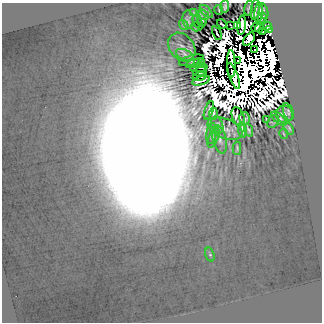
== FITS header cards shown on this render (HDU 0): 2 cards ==
NAXIS1  =                  320
NAXIS2  =                  320

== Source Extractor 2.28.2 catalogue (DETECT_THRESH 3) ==
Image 320 x 320 px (HDU 0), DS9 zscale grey, 1 PNG px = 1 image px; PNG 324 x 324 px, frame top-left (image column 1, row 320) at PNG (2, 3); each listed source drawn as its Kron ellipse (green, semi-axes under 4 px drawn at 4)
Background 2.16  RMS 2.8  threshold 8.27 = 3 sigma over >= 5 px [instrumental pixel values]
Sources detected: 73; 14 with non-positive FLUX_AUTO (blend fragments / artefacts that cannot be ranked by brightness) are neither listed nor drawn; the other 59 listed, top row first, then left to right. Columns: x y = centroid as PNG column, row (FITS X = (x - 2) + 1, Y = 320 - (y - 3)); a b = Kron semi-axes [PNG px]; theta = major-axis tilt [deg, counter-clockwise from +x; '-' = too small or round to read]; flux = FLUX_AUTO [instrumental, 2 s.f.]
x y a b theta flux
225 7 6 3 84 390
249 8 7 3 76 250
255 9 11 3 82 510
219 10 5 2 - 200
206 11 8 2 -43 330
264 11 8 2 -77 230
259 12 9 3 83 210
194 13 4 2 - 220
203 14 6 4 -44 380
262 18 5 2 - 240
202 19 7 2 -69 110
188 20 9 5 -81 560
198 22 8 2 -60 330
222 24 5 2 - 58
184 25 5 3 - 490
231 25 4 2 - 110
242 25 10 3 84 810
238 26 4 3 - 95
268 26 4 4 - 340
195 27 5 2 - 310
256 27 5 3 - 110
259 28 4 3 - 620
270 29 4 2 - 490
263 31 4 2 - 12
217 33 7 2 -66 310
249 39 8 4 49 5100
182 47 16 12 -50 1700
254 50 2 2 - 14000
185 55 10 5 -23 750
191 60 13 5 15 43
237 61 3 2 - 14000
200 62 5 4 - 430
193 64 7 3 11 620
231 64 14 4 -88 50000
199 68 9 2 6 370
200 72 7 3 15 510
200 76 7 2 16 340
233 76 14 4 -70 52000
201 81 9 2 16 810
209 110 9 4 70 510
288 112 9 5 -73 640
213 114 6 2 90 570
284 114 8 8 - 740
238 116 9 6 -68 480
244 118 6 5 - 610
266 119 4 2 - 150
279 119 9 4 -39 790
273 121 7 5 56 250
217 125 9 6 -68 800
289 128 7 3 -57 480
225 129 18 10 -21 2100
242 130 7 2 -83 390
248 130 7 3 -68 380
211 134 10 5 82 520
284 134 5 2 - 230
214 138 11 5 68 490
220 139 14 6 -76 1300
237 148 7 3 -90 390
210 254 7 4 -71 370
At the frame edge (FLAGS 8, measured only in part): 1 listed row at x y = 225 7
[14 non-positive-flux detections neither listed nor drawn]